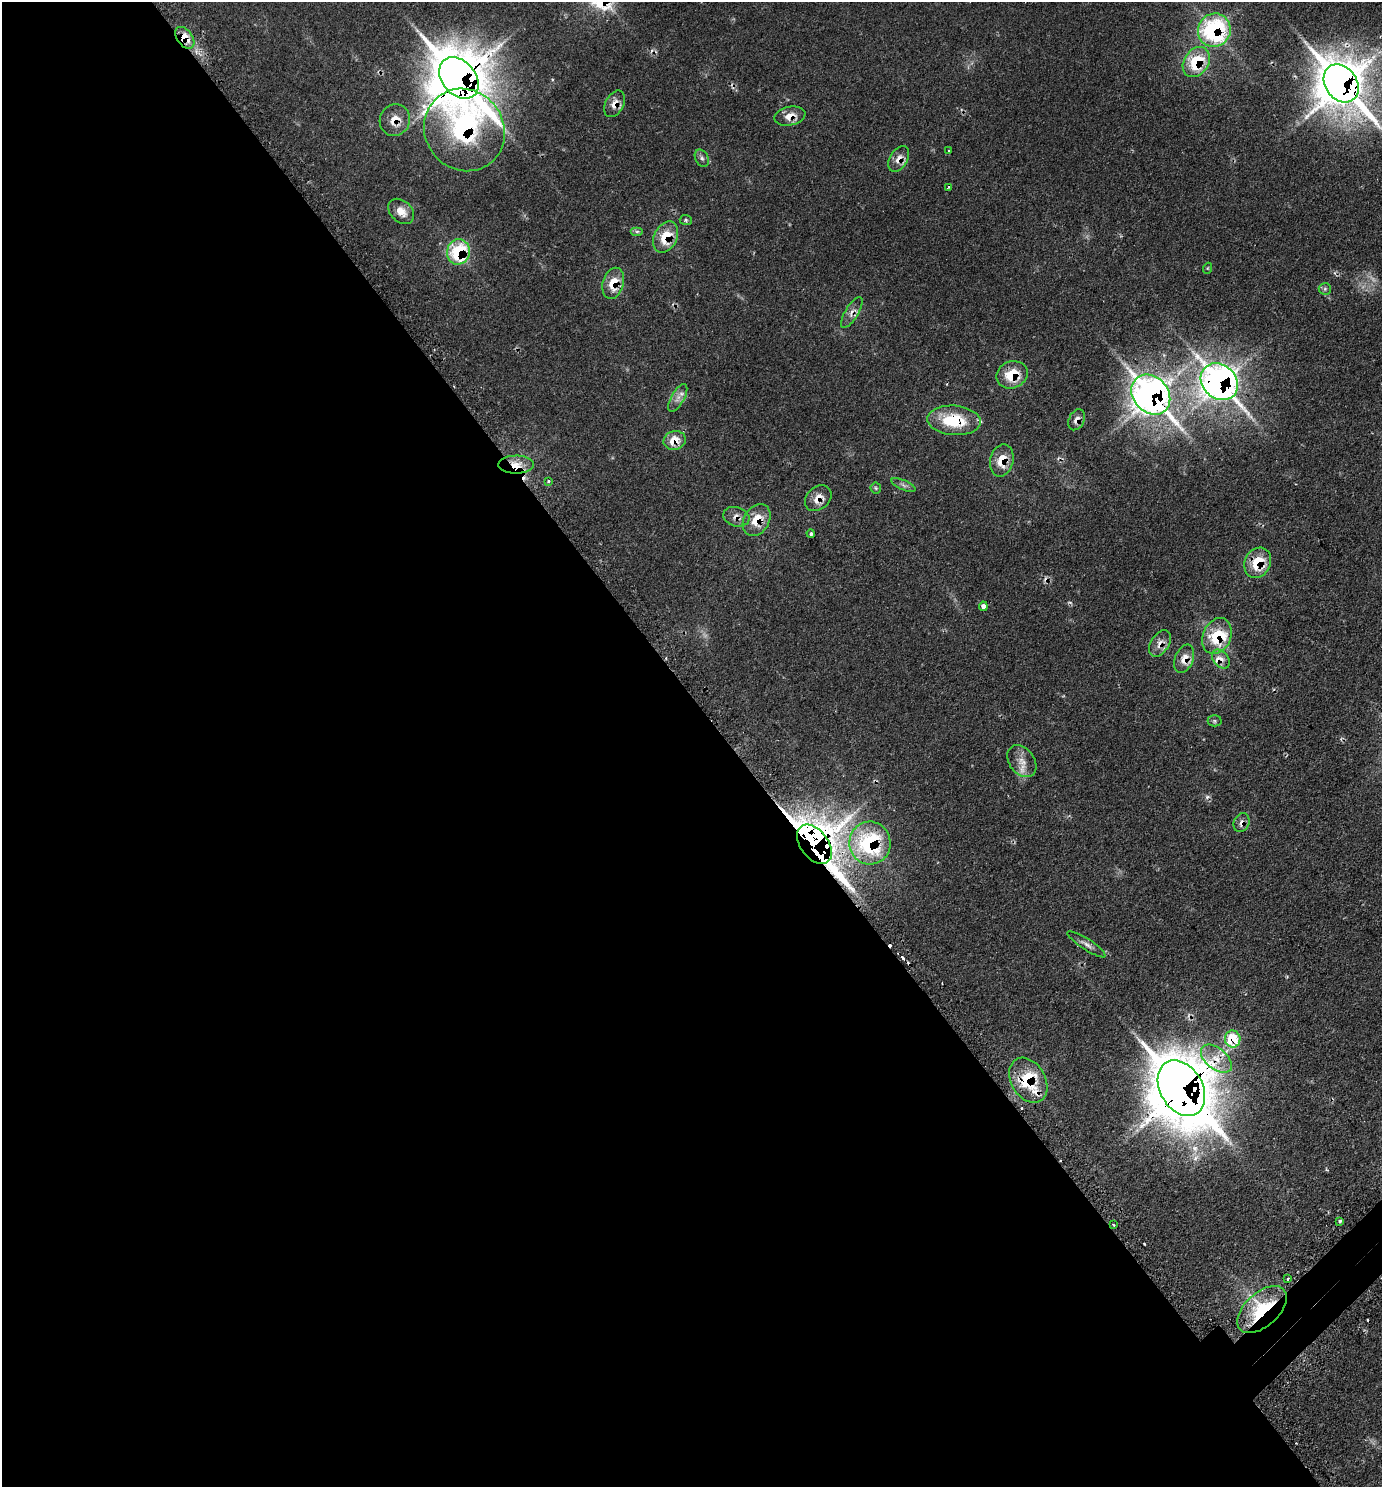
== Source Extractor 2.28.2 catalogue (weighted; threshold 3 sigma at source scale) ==
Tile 9 of 4 x 4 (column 1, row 3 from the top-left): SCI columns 330-1709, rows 1537-3021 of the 6036 x 6039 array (HDU 1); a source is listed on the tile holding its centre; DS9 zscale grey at full resolution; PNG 1384 x 1489 px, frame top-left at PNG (2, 2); each listed source drawn as its Kron ellipse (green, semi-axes under 4 px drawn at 4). Shown black and unused: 53% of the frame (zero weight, under 2 of 3 exposures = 4% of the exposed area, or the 3 px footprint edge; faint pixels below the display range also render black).
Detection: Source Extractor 2.28.2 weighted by HDU 2 'WHT'; one run over the whole footprint, this tile lists its part. Background 0.136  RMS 0.0079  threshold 0.0356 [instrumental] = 3 sigma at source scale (4.5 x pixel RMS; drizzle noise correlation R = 1.50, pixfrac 1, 0.05/0.05 arcsec/px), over >= 5 px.
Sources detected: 72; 2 too faint to see at this stretch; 9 cosmic-ray / hot-pixel residue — neither listed nor drawn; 3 inside a brighter listed object's ellipse — not listed separately; the other 58 listed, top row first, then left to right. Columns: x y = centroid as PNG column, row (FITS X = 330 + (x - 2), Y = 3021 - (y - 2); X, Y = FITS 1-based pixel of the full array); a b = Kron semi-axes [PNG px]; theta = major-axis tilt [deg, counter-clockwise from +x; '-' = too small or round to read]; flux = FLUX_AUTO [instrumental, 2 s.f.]
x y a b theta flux
1214 30 17 16 - 97
185 38 12 7 -55 14
1196 62 16 12 55 32
459 78 23 16 -50 5000
1341 83 20 16 -55 2400
615 104 14 9 62 7.2
790 116 16 9 12 8.8
395 120 16 15 - 11
464 130 42 39 -53 150
949 151 2 2 - 0.65
702 158 9 6 -61 2.3
899 159 14 8 59 6.9
948 187 3 2 - 0.92
401 211 14 10 -43 8.6
686 220 6 5 - 1.3
637 231 6 4 0 1.5
666 237 17 11 63 21
458 252 13 11 76 53
1208 268 5 3 - 0.69
613 283 16 10 74 15
1325 289 6 6 - 1.6
852 312 17 6 58 4.8
1012 375 16 13 22 21
1219 382 20 16 -42 580
1151 395 22 17 -49 590
678 398 15 6 60 5
954 420 27 14 -4 36
1077 420 11 7 63 5
675 440 11 9 14 13
1002 460 16 11 76 14
516 465 18 9 0 11
549 481 4 3 - 1.6
903 485 13 4 -24 2.6
876 488 6 5 - 1.2
818 498 15 11 43 9.1
736 517 13 9 -16 5.7
757 520 17 12 60 16
811 534 4 4 - 1.5
1258 563 16 13 61 24
983 606 4 4 - 3
1217 636 19 14 66 31
1160 643 14 9 58 6.3
1184 659 15 9 69 8.2
1221 659 10 7 -52 5.2
1215 721 7 5 0 1.5
1022 761 17 12 -53 8.9
1242 823 10 7 67 4.4
870 843 21 20 - 74
815 844 22 14 -53 2000
1086 944 22 5 -33 4.2
1233 1039 8 7 - 28
1216 1059 18 10 -40 13
1028 1080 24 17 -59 45
1181 1088 30 21 -59 3800
1340 1221 4 3 - 1.3
1113 1225 3 3 - 2.2
1288 1279 3 3 - 3
1262 1309 29 17 42 53
Overlapping masked pixels (flux is a lower limit): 39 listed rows (the first 20) at x y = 1214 30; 185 38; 1196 62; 459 78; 1341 83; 615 104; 790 116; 395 120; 464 130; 899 159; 666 237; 458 252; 613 283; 852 312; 1012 375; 1219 382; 1151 395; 954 420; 1077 420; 675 440
Isophote crosses this tile's border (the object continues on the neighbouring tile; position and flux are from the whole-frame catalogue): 1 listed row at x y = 1341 83